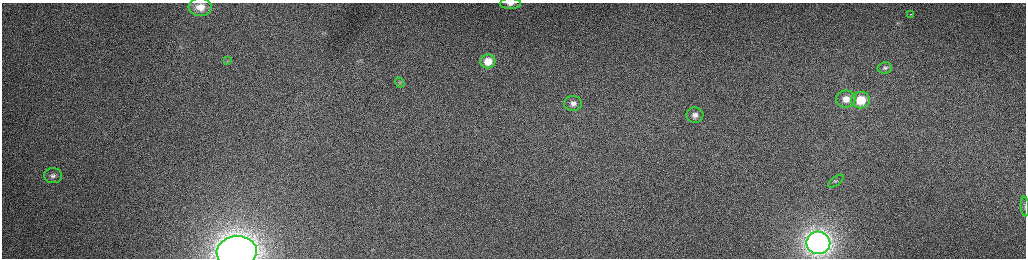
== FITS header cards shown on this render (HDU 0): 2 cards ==
NAXIS1  =                 2048 /fastest changing axis
NAXIS2  =                  512 /next to fastest changing axis

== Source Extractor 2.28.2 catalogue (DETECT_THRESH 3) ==
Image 2048 x 512 px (HDU 0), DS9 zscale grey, zoomed out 1/2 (1 PNG px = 2 x 2 image px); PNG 1028 x 260 px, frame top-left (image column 1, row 511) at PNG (2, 3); each listed source drawn as its Kron ellipse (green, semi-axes under 4 px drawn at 4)
Background 160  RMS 1.6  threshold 4.69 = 3 sigma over >= 5 px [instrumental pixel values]
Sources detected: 18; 2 cannot appear on this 1/2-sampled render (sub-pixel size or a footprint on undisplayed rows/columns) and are neither listed nor drawn; the other 16 listed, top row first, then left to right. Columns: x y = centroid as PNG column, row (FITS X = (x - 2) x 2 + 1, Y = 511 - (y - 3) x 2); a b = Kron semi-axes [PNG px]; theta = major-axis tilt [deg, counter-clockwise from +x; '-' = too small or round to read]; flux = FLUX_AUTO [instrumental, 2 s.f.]
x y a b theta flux
510 4 10 5 0 2100
200 7 11 9 -4 3900
911 14 2 1 - 2300
227 61 4 2 - 260
488 61 7 7 - 4800
885 68 7 5 10 820
400 82 5 4 - 450
846 99 10 8 7 4200
861 100 9 8 - 10000
573 103 9 7 -4 2000
695 115 8 7 - 2100
53 176 9 7 -2 1500
836 181 9 3 36 650
1025 207 10 3 -86 660
818 243 12 11 - 180000
237 252 20 15 3 170000
At the frame edge (FLAGS 8, measured only in part): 3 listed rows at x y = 510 4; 1025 207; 237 252
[2 sub-pixel or undisplayed-footprint detections neither listed nor drawn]